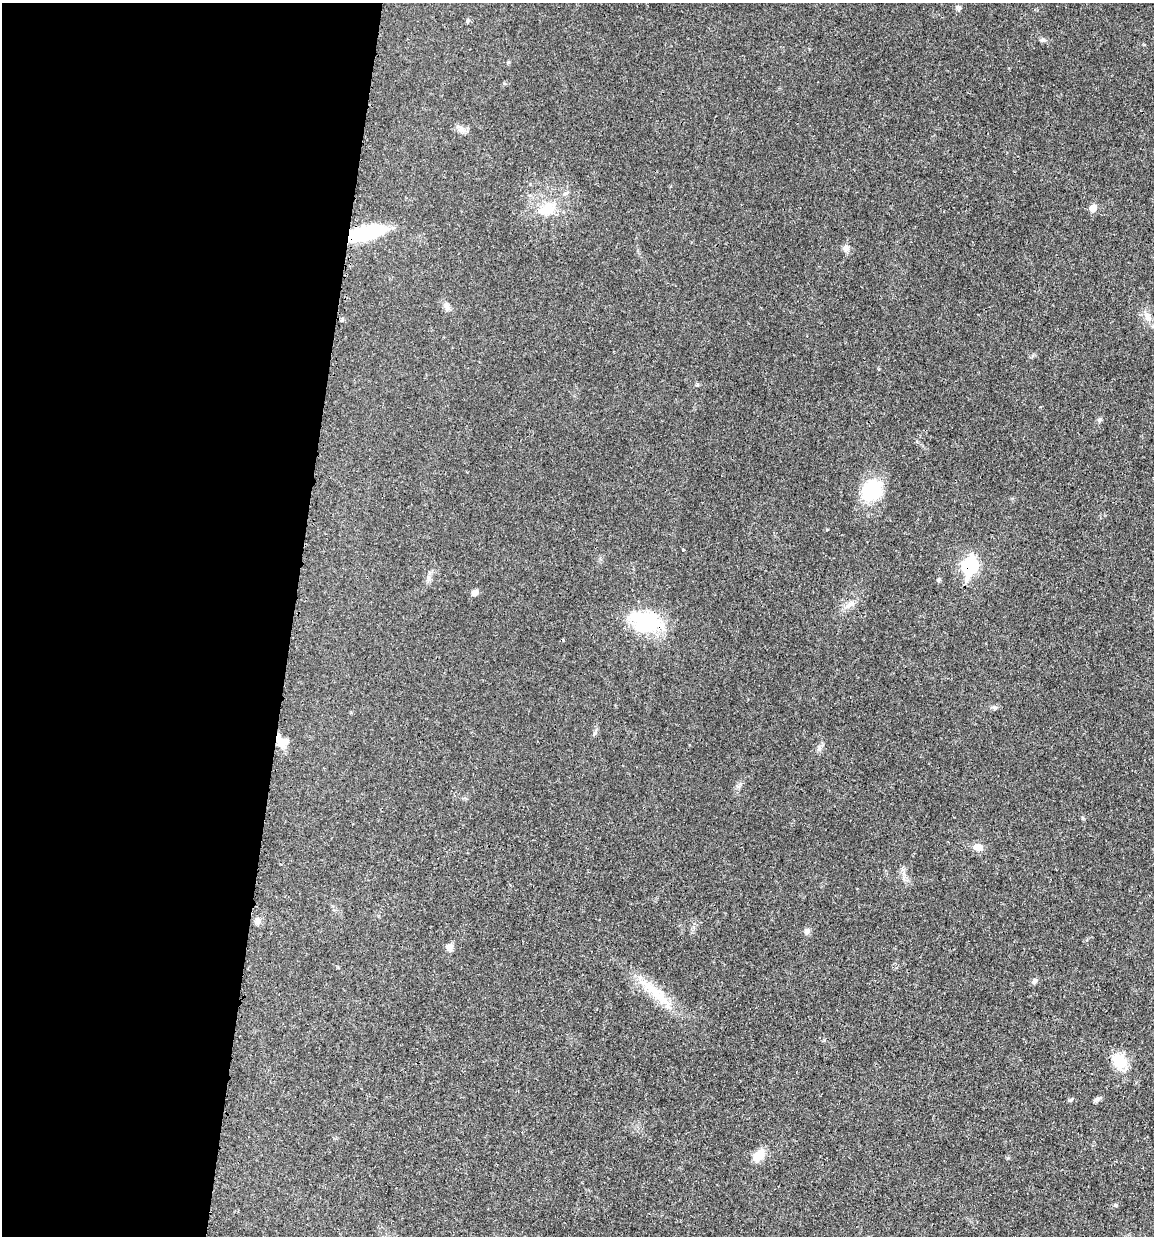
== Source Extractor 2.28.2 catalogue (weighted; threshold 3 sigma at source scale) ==
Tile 5 of 4 x 4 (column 1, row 2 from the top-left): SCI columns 247-1398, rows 2477-3710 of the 4983 x 4952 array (HDU 1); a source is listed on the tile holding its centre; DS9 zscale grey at full resolution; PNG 1156 x 1238 px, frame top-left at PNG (2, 3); no overlay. Shown black and unused: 25% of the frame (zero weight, under 3 of 4 exposures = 1% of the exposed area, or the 3 px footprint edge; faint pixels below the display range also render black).
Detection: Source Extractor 2.28.2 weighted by HDU 2 'WHT'; one run over the whole footprint, this tile lists its part. Background 0.0209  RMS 0.0023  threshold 0.0103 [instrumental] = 3 sigma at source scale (4.5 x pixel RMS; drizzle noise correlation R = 1.50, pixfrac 1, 0.05/0.05 arcsec/px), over >= 5 px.
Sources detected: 31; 2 cosmic-ray / hot-pixel residue — not listed; the other 29 listed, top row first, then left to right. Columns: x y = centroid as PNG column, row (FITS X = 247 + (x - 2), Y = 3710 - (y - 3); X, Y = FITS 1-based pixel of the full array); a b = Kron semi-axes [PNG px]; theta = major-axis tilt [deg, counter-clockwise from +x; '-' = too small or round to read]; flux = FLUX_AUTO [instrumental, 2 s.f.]
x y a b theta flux
1042 40 7 4 18 0.39
461 129 12 7 -18 1.1
548 208 24 16 29 5.3
1093 208 7 7 - 2.1
364 233 38 12 14 18
846 248 8 8 - 1
447 308 10 8 -69 0.88
1147 317 13 8 -78 1.6
1100 420 7 5 23 0.44
872 490 23 19 37 12
970 566 10 7 80 35
428 579 9 4 -82 0.65
475 593 7 7 - 0.95
850 604 17 6 35 1.5
645 622 40 26 -14 14
995 707 8 4 -9 0.46
282 741 17 12 -31 2.6
819 749 6 6 - 0.49
978 847 11 8 -13 2.1
257 921 9 7 72 1
807 931 8 7 - 0.74
450 947 9 8 - 1.1
1034 981 8 6 55 0.67
654 992 35 12 -52 6.5
1119 1061 22 16 -49 5.2
1070 1100 6 4 18 0.33
1096 1100 8 5 45 0.53
759 1156 15 9 54 3.8
1115 1205 6 4 0 0.31
Overlapping masked pixels (flux is a lower limit): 4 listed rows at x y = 364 233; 970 566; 645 622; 282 741
Unlisted compact peaks at least as high as the median listed source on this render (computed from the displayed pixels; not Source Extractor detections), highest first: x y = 467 21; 595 733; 738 787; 824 1040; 1082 818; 1008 1158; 697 384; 827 529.